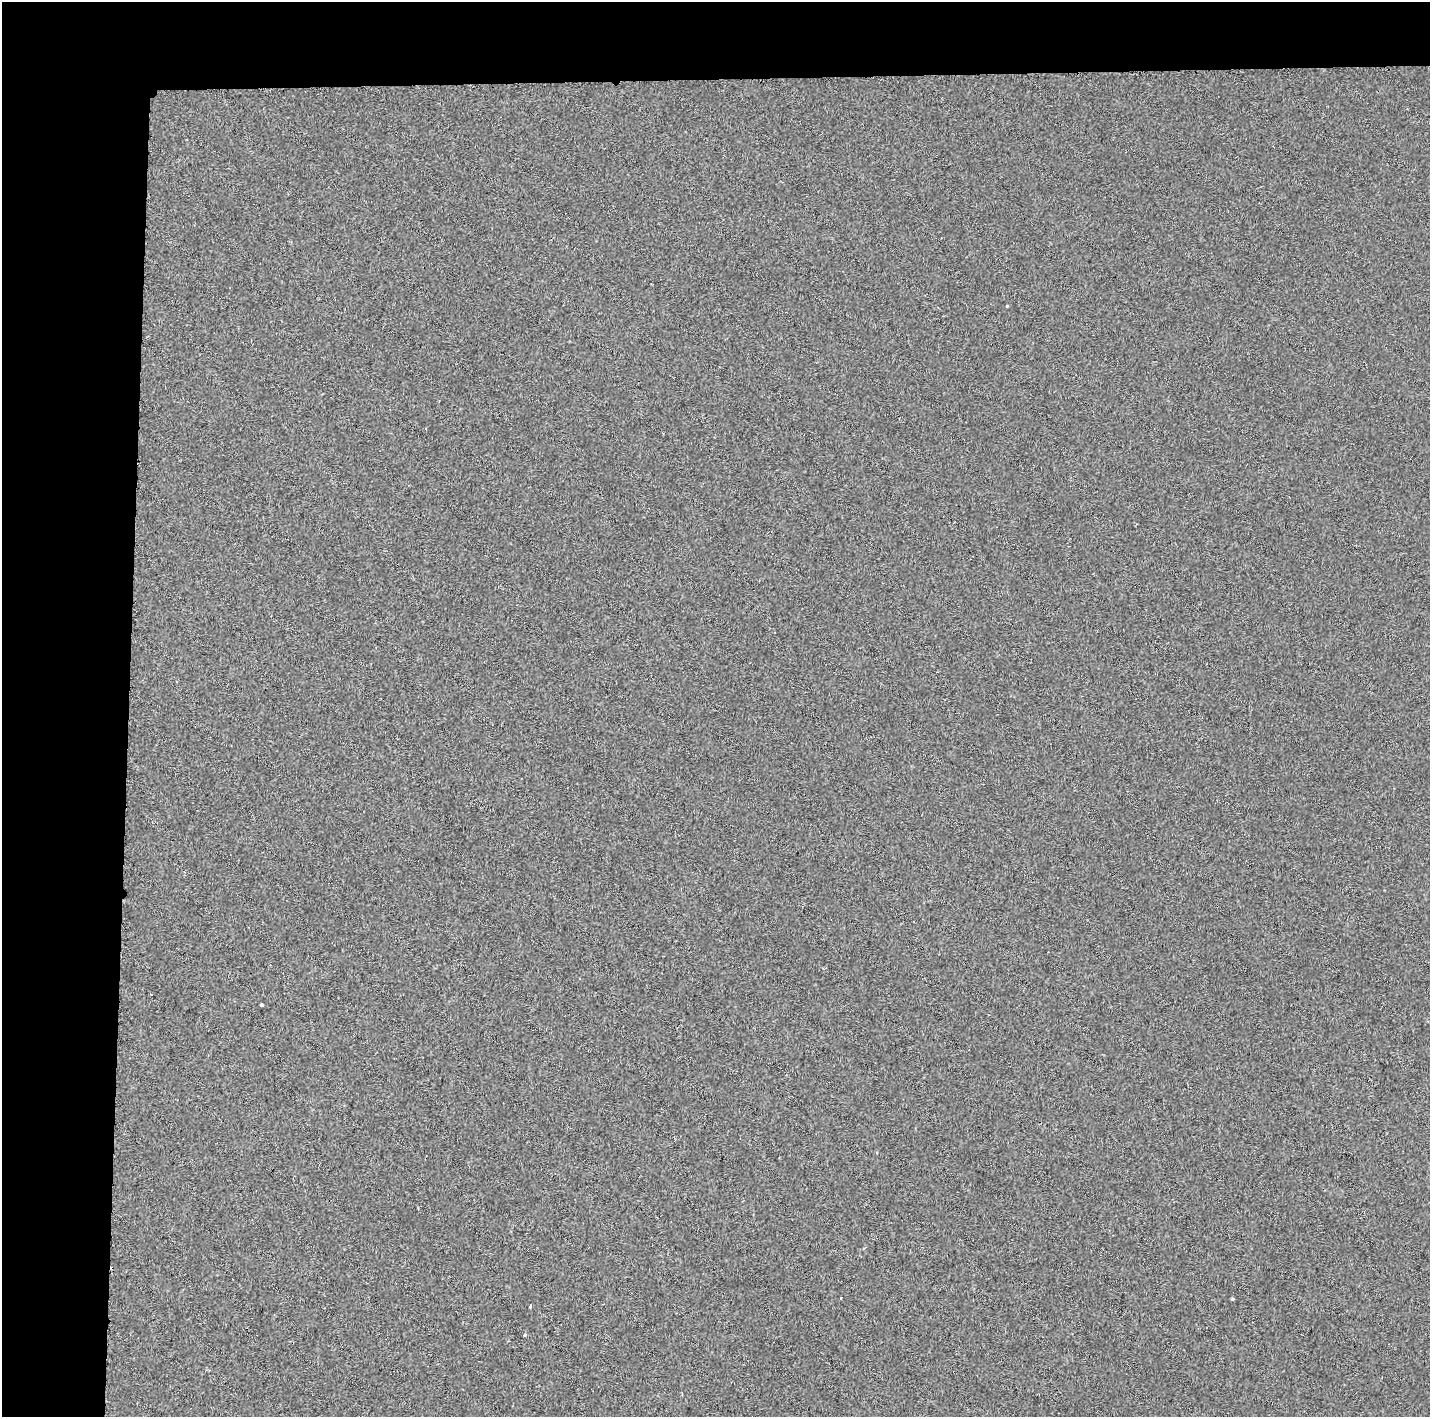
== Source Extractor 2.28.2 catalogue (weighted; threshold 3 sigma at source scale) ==
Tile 1 of 3 x 3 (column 1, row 1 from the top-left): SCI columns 12-1439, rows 2982-4396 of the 4296 x 4548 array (HDU 1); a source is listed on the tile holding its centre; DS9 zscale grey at full resolution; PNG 1432 x 1419 px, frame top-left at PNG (2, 2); no overlay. Shown black and unused: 14% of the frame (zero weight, under 2 of 3 exposures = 1% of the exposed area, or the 3 px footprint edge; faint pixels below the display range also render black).
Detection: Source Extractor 2.28.2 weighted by HDU 2 'WHT'; one run over the whole footprint, this tile lists its part. Background 4.30e-04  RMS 0.0048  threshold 0.0216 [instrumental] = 3 sigma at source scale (4.5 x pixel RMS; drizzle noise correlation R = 1.50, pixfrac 1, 0.0396/0.0396 arcsec/px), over >= 5 px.
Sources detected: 8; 1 cosmic-ray / hot-pixel residue — not listed; the other 7 listed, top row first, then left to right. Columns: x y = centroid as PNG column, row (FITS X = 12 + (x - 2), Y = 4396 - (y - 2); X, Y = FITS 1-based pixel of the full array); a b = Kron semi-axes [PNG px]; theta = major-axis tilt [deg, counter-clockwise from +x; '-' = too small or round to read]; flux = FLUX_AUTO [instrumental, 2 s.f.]
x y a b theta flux
1007 305 3 3 - 1.2
261 1005 3 3 - 8.3
112 1268 3 2 - 3
840 1297 3 3 - 1.7
1232 1299 3 3 - 0.95
530 1306 4 3 - 5.7
525 1335 3 3 - 2.4
Overlapping masked pixels (flux is a lower limit): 1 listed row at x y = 112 1268